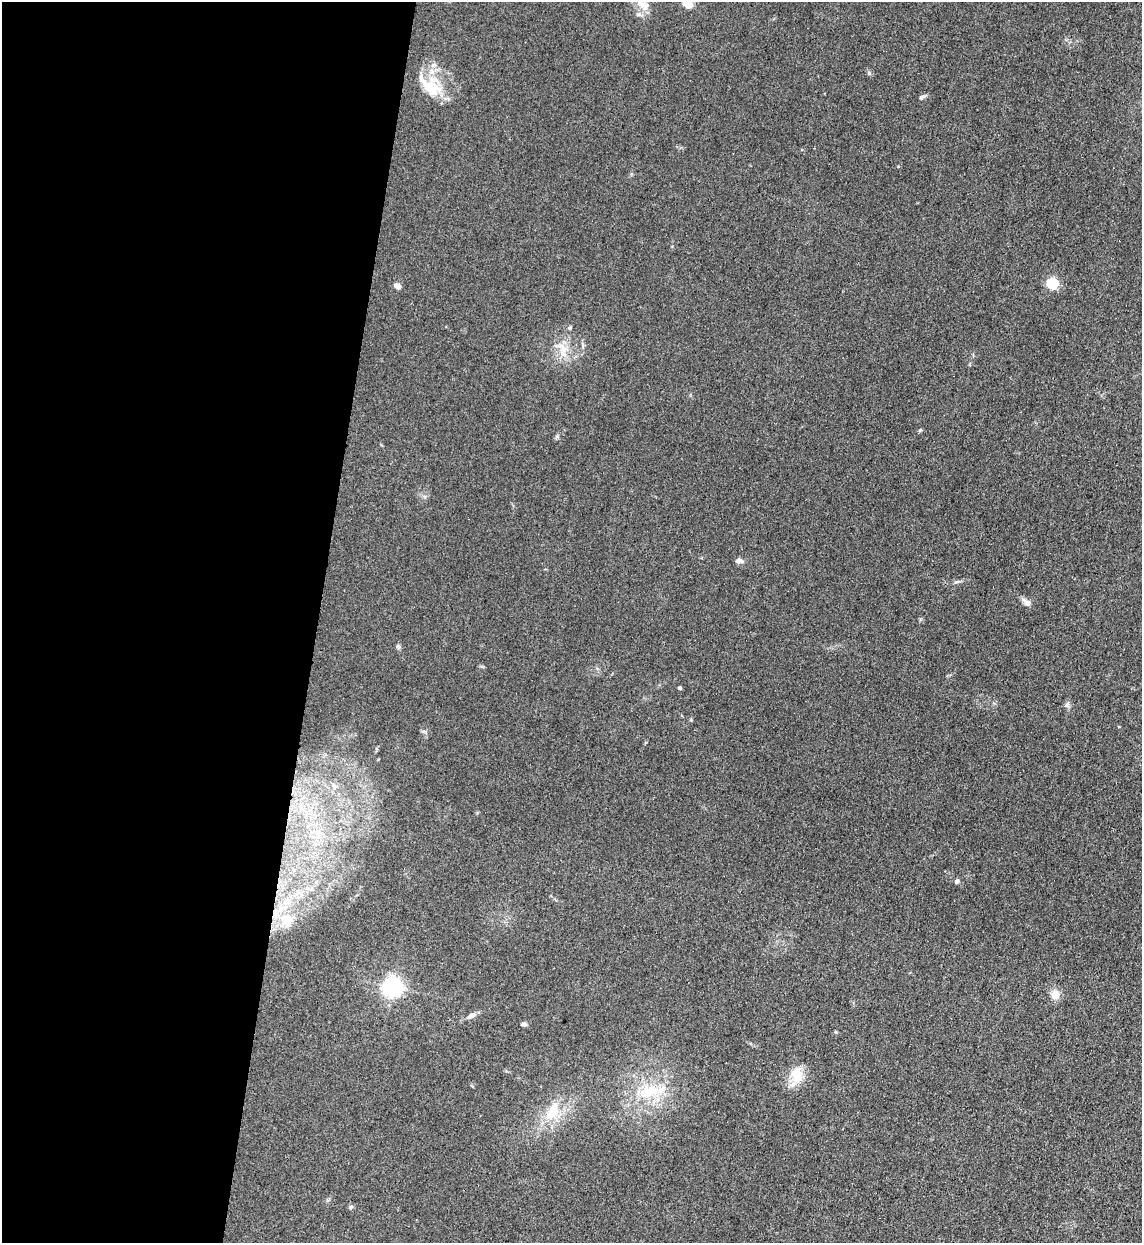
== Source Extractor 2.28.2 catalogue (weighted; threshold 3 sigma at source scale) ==
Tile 5 of 4 x 4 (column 1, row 2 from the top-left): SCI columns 330-1469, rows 2506-3746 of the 5101 x 5010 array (HDU 1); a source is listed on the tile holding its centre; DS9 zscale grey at full resolution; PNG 1144 x 1245 px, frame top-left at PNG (2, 2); no overlay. Shown black and unused: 28% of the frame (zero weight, under 3 of 4 exposures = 7% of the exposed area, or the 3 px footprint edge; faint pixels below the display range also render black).
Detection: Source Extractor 2.28.2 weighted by HDU 2 'WHT'; one run over the whole footprint, this tile lists its part. Background 0.0807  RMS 0.011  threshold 0.0478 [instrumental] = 3 sigma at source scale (4.5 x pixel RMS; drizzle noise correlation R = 1.50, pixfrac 1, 0.05/0.05 arcsec/px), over >= 5 px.
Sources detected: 25; all 25 listed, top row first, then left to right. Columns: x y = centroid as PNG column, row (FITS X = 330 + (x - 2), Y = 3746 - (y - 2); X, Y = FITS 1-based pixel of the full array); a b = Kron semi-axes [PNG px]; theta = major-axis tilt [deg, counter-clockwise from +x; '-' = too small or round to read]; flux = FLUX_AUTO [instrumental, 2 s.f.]
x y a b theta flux
688 3 8 6 -27 17
643 5 23 10 -32 13
638 14 8 5 19 2.7
434 65 9 6 4 4.5
430 87 36 17 -43 35
922 97 8 5 33 2.3
1052 284 5 5 - 93
397 286 7 5 -31 5.3
570 328 6 4 90 1.3
563 348 17 9 -51 13
920 430 5 4 - 1.2
739 561 8 6 -5 4.9
957 582 8 3 13 1.9
1027 602 10 7 -40 6.4
680 688 4 3 - 2.5
956 881 6 5 - 2.2
286 921 5 5 - 36
393 987 7 6 - 550
1055 994 11 11 - 9.5
472 1015 9 6 28 4.9
524 1024 5 4 - 3.6
796 1075 22 17 -81 21
649 1091 34 16 16 40
553 1112 25 13 51 28
351 1207 6 5 - 1.7
Isophote crosses this tile's border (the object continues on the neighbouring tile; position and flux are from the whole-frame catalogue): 2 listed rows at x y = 688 3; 643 5
Unlisted compact peaks at least as high as the median listed source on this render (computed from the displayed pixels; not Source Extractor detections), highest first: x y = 869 73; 557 436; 1067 705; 398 646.